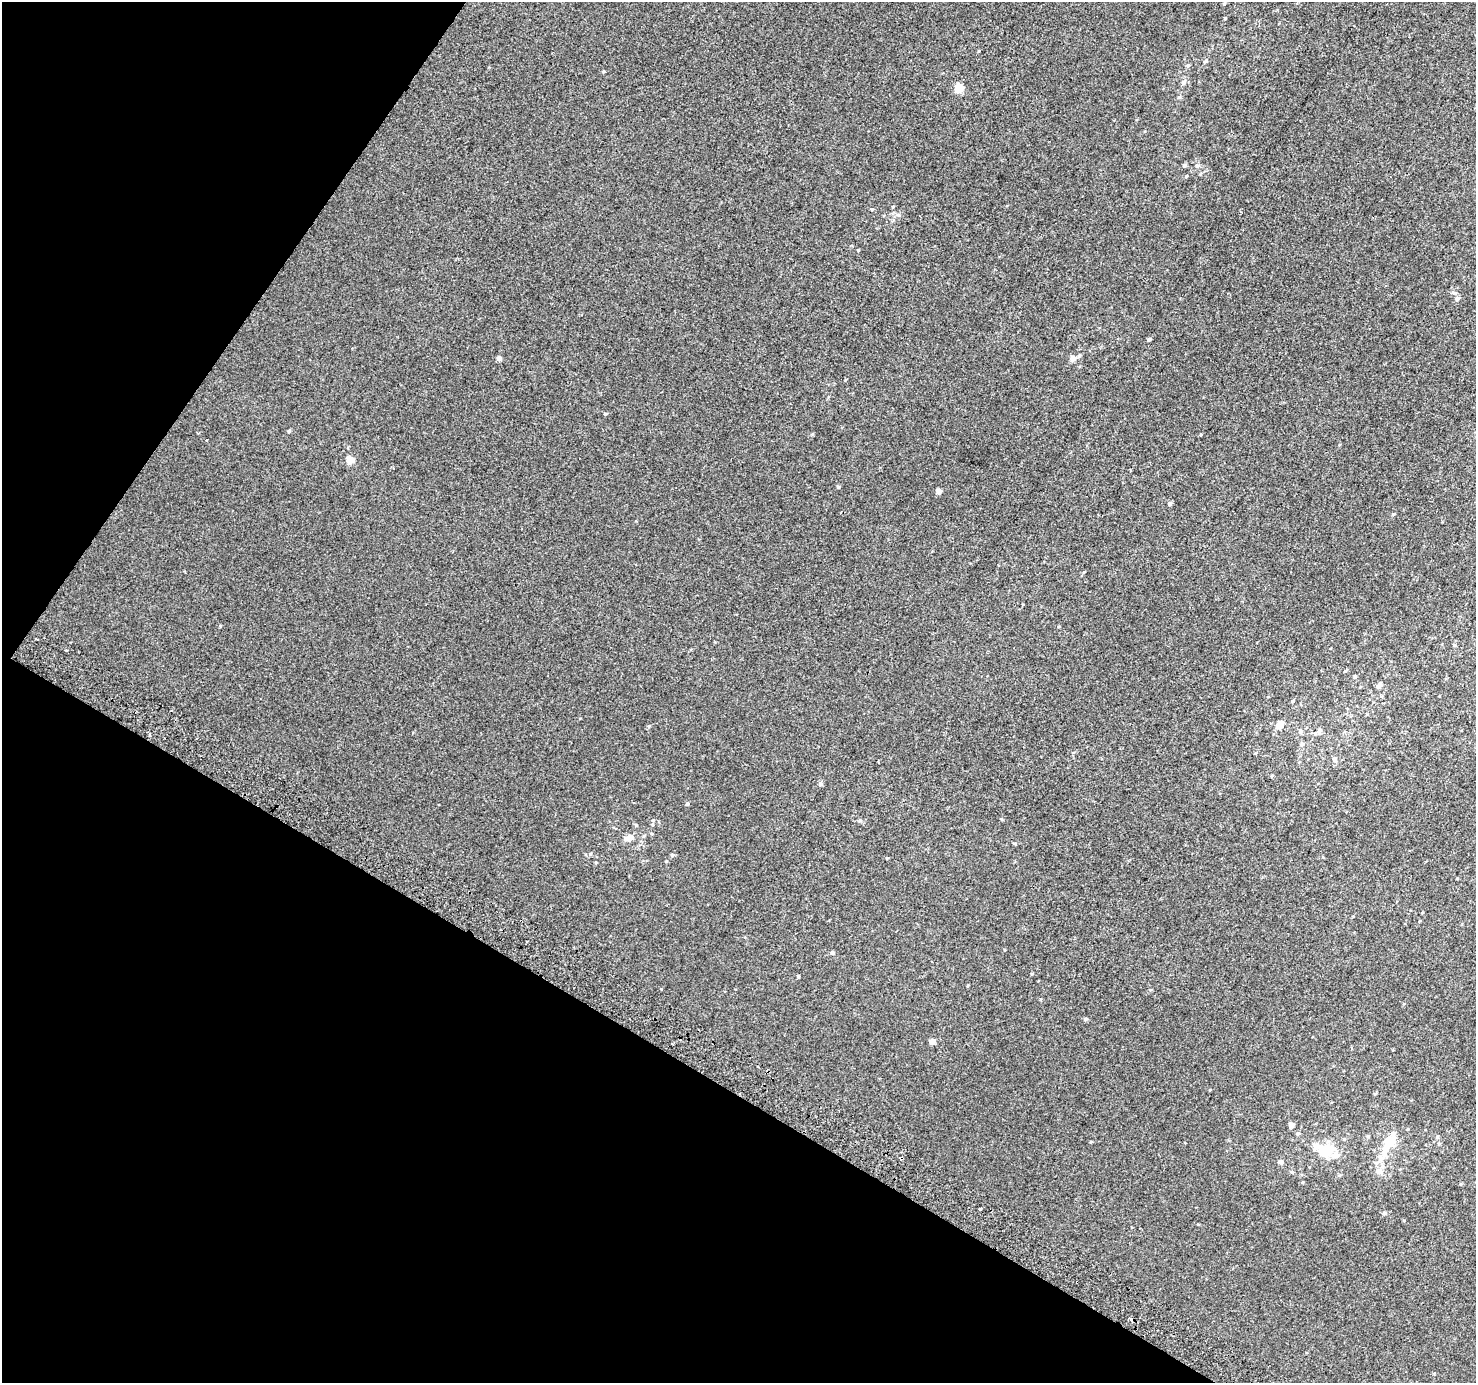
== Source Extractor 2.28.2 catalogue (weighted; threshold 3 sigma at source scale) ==
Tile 9 of 4 x 4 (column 1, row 3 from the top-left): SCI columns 30-1503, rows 1671-3051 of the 5950 x 6035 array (HDU 1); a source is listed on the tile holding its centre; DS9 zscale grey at full resolution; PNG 1478 x 1385 px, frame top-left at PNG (2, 2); no overlay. Shown black and unused: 29% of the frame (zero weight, under 2 of 3 exposures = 2% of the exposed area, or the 3 px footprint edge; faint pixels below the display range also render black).
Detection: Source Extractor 2.28.2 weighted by HDU 2 'WHT'; one run over the whole footprint, this tile lists its part. Background 0.00299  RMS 0.0073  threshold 0.0329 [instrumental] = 3 sigma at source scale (4.5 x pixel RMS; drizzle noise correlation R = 1.50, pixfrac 1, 0.0396/0.0396 arcsec/px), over >= 5 px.
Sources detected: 70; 2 cosmic-ray / hot-pixel residue — not listed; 4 inside a brighter listed object's ellipse — not listed separately; the other 64 listed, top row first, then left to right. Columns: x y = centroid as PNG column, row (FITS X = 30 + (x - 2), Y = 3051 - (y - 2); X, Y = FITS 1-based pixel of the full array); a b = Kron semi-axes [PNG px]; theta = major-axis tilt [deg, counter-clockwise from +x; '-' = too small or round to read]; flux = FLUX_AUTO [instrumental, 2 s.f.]
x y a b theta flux
1224 4 4 4 - 0.81
1225 18 4 3 - 0.53
979 51 3 3 - 1.4
1205 61 6 3 45 0.88
1188 65 5 3 - 0.82
1183 83 7 6 - 2
959 88 5 5 - 29
1179 97 5 5 - 1
1197 165 6 5 - 1.4
1184 166 5 5 - 1.3
871 209 4 3 - 0.57
898 215 6 5 - 1.3
1457 299 6 6 - 1.9
1149 340 5 4 - 1.1
499 358 5 4 - 2.9
1073 359 6 6 - 4.1
605 414 5 3 - 0.74
289 431 5 4 - 0.89
350 460 5 5 - 12
838 487 4 4 - 0.94
938 491 4 4 - 5.4
1170 504 5 4 - 1.6
1393 514 5 4 - 0.8
1059 626 5 3 - 0.54
1454 645 5 4 - 0.87
1345 671 4 3 - 0.69
1355 676 4 4 - 0.81
1379 686 5 5 - 3
1293 701 4 4 - 0.96
1279 725 9 6 43 6.4
648 726 5 4 - 0.85
1319 731 8 5 73 1.9
1300 732 6 5 - 1.4
1302 744 6 5 - 1.6
1334 759 6 6 - 1.9
1272 776 4 3 - 0.67
820 784 6 5 - 1.2
687 804 5 4 - 1
860 821 6 4 1 1
636 825 5 5 - 0.92
628 838 16 8 15 5.2
590 854 7 4 45 1
672 855 5 5 - 0.91
887 858 4 3 - 0.59
833 953 5 5 - 1.1
1032 973 4 3 - 0.57
798 976 4 3 - 0.73
1085 1019 5 4 - 1.3
932 1042 5 4 - 6.6
1375 1094 5 3 - 0.63
1291 1125 4 4 - 3.9
1368 1136 5 3 - 0.82
1437 1137 6 4 75 1.2
1091 1142 5 3 - 0.59
1389 1142 14 9 35 12
1326 1152 17 14 35 19
1380 1157 8 7 - 3.1
901 1158 3 3 - 4.2
1281 1162 6 5 - 2.1
1379 1171 11 8 -1 3.8
1292 1172 6 4 -43 0.86
980 1209 3 3 - 1.5
1384 1213 5 5 - 0.98
1198 1224 4 2 - 0.49
Overlapping masked pixels (flux is a lower limit): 1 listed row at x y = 901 1158
Unlisted compact peaks at least as high as the median listed source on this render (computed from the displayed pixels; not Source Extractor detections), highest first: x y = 812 434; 604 71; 220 626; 1201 434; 858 250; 661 989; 580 718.